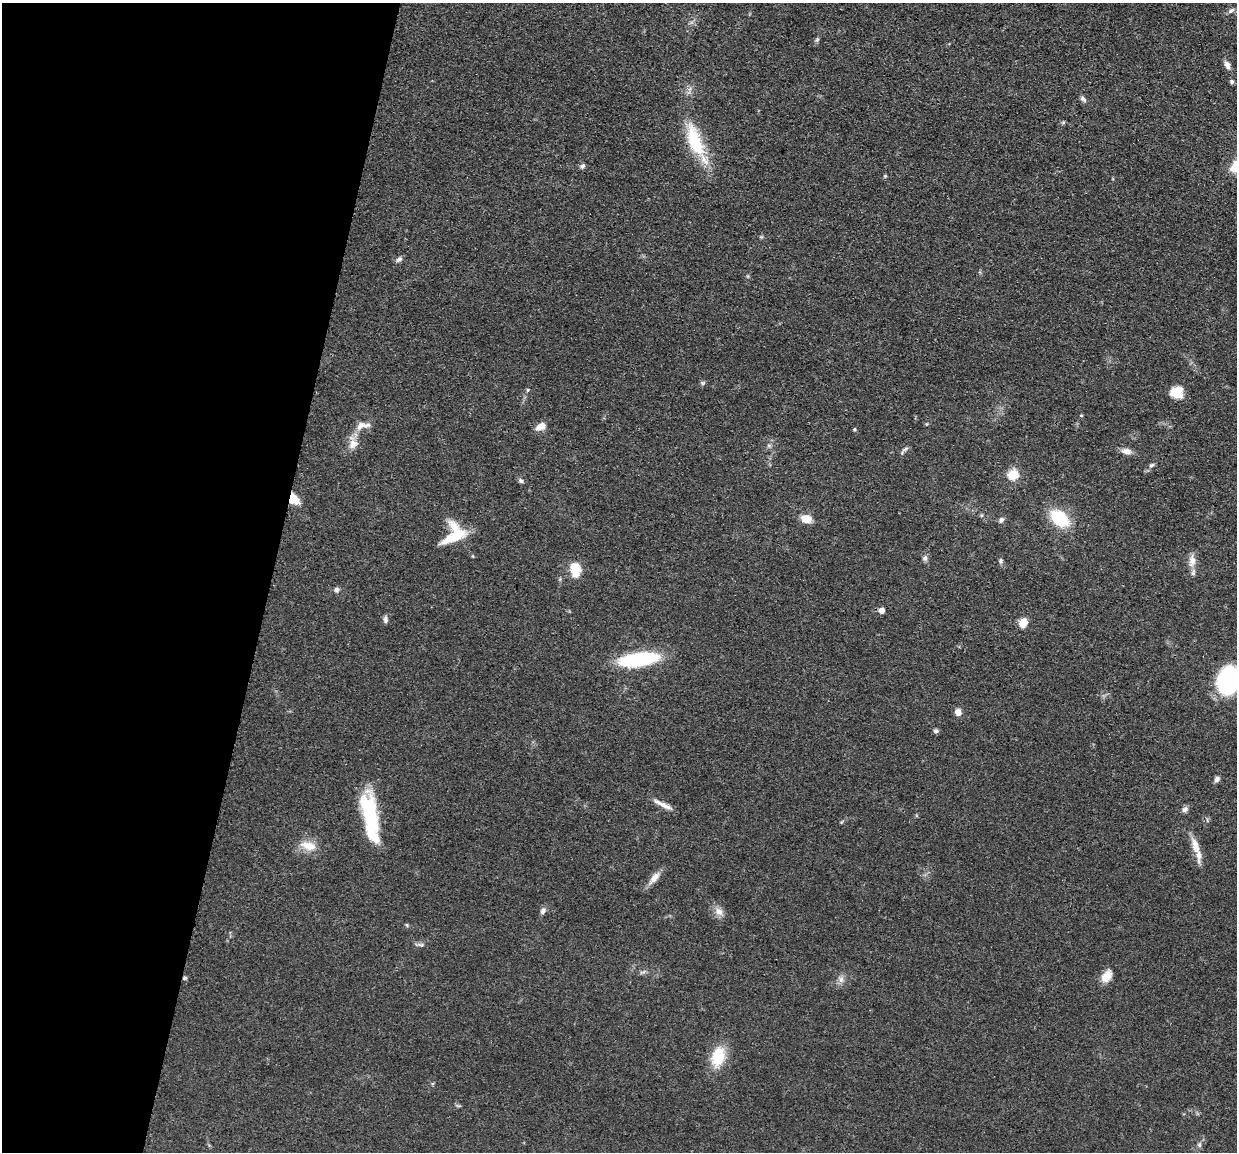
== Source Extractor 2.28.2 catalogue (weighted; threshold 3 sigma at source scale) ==
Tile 9 of 4 x 4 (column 1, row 3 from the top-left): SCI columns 5-1239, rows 1398-2547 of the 4950 x 4974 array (HDU 1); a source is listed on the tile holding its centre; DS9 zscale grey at full resolution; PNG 1239 x 1154 px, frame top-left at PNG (2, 3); no overlay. Shown black and unused: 22% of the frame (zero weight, under 3 of 4 exposures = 1% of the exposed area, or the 3 px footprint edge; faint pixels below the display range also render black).
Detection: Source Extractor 2.28.2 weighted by HDU 2 'WHT'; one run over the whole footprint, this tile lists its part. Background 0.0475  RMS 0.005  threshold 0.0223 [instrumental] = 3 sigma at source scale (4.5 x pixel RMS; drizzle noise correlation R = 1.50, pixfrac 1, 0.05/0.05 arcsec/px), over >= 5 px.
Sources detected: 65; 3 inside a brighter object's white glare — not listed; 3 inside a brighter listed object's ellipse — not listed separately; the other 59 listed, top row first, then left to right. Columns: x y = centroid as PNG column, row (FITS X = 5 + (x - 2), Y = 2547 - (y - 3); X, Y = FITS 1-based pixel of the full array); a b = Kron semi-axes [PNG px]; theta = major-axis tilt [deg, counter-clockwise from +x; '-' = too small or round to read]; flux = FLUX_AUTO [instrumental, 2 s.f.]
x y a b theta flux
1231 11 10 5 37 1.4
817 40 8 5 63 0.99
1227 65 11 7 -67 2.6
1232 82 5 5 - 1.1
1083 99 9 5 -45 1.4
1063 123 7 4 20 0.65
695 142 45 14 -67 29
582 166 6 5 - 1.4
885 176 5 5 - 0.55
399 259 9 6 38 1.5
702 383 7 5 -2 0.9
528 390 5 4 - 0.64
1177 393 12 11 - 10
1081 415 4 3 - 0.58
927 424 5 3 - 0.47
361 425 16 9 43 4
540 427 13 8 28 4
854 429 5 4 - 0.6
353 443 18 12 -82 5.3
769 445 7 4 -1 0.91
904 450 15 4 49 1.3
1126 451 14 8 -10 2.9
1151 465 8 5 42 1.3
1013 474 6 5 - 31
521 481 7 6 - 1.1
294 499 13 9 -48 7.9
1059 518 15 10 -40 30
806 519 14 10 -19 5
1001 520 8 6 54 1.5
454 534 30 21 48 17
925 558 8 7 - 1.5
1000 561 8 5 89 1.1
1192 561 17 9 86 4.3
575 569 18 12 -85 9.1
337 590 7 6 - 1.5
881 610 5 5 - 3.2
385 619 9 5 -87 1.6
1023 623 11 9 57 5
639 659 33 11 8 56
1228 680 18 14 74 88
958 712 8 7 - 3.2
936 731 6 5 - 1.3
1217 779 8 7 - 1.5
367 805 35 23 -83 23
663 805 28 5 -27 4.1
1185 809 8 7 - 1.8
308 846 23 11 -15 7.5
1199 854 26 7 -86 5
654 877 19 8 49 4.6
543 911 10 6 58 1.8
719 911 13 10 -35 3.8
407 925 6 4 -46 0.62
421 945 10 4 1 1.3
642 972 11 3 19 1.1
1106 976 14 9 56 6.7
185 978 6 4 1 0.81
841 979 11 8 89 2.5
718 1056 20 13 74 18
1199 1145 7 5 77 1.3
Overlapping masked pixels (flux is a lower limit): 2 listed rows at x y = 294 499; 185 978
Isophote crosses this tile's border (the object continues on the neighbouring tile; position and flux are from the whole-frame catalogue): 1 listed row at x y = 1228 680